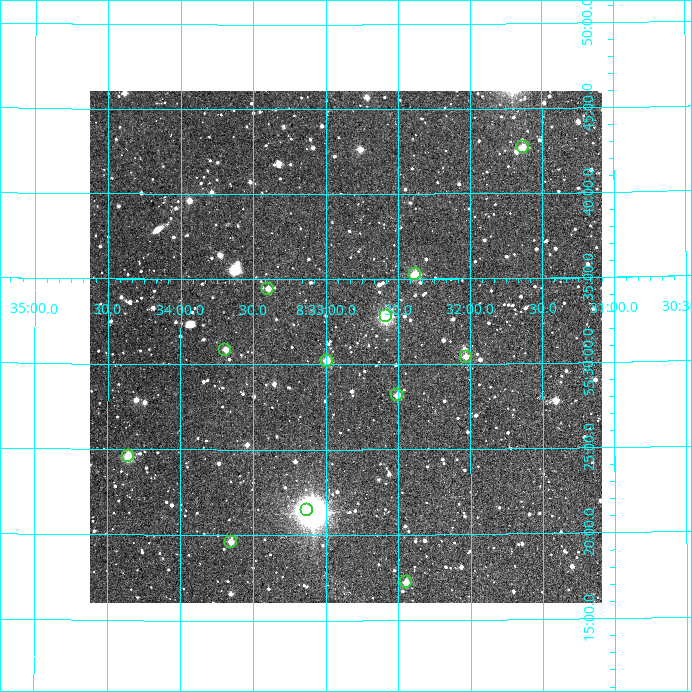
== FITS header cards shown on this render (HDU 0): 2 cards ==
NAXIS1  =                  512
NAXIS2  =                  512

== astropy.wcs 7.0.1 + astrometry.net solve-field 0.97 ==
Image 512 x 512 px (HDU 0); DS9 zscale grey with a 90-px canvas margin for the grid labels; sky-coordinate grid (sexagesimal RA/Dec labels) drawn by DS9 from the SOLVED WCS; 12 Tycho-2 reference stars matched to detected sources circled (green)
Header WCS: RA---TAN/DEC--TAN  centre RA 08:32:52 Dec +55:31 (128.22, +55.52 deg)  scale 3.52 arcsec/px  FOV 30.0' x 30.0'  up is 0 deg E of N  parity normal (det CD < 0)
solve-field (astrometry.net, Tycho-2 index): VERIFIED the header's WCS against the Tycho-2 star catalogue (verified at 2 index scales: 9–12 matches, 0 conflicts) and refined it, rather than solving blind
Solved WCS: RA---TAN-SIP/DEC--TAN-SIP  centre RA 08:32:52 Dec +55:31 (128.22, +55.52 deg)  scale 3.52 arcsec/px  FOV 30.0' x 30.0'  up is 0 deg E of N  parity normal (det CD < 0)
The solver's refit moves the header's centre by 0.39 arcsec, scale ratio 1.001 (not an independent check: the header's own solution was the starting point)
Tycho-2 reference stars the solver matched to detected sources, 12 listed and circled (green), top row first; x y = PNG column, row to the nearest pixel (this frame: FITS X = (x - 90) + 1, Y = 512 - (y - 91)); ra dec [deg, ICRS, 3 dp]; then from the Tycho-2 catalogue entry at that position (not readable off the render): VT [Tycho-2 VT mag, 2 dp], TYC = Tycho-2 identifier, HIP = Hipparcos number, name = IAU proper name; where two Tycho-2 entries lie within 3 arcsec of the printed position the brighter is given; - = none
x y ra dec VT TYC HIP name
523 147 127.908 +55.712 11.62 3800-820-1 - -
415 274 128.095 +55.588 10.85 3800-1166-1 - -
268 289 128.349 +55.574 12.20 3800-1190-1 - -
386 316 128.146 +55.547 10.36 3800-1287-1 - -
225 350 128.423 +55.514 12.13 3800-1206-1 - -
466 357 128.007 +55.506 11.94 3800-1063-1 - -
327 361 128.249 +55.504 11.55 3800-1067-1 - -
397 395 128.126 +55.470 11.57 3800-844-1 - -
128 456 128.590 +55.410 11.19 3800-795-1 - -
307 510 128.283 +55.358 9.56 3800-1921-1 41955 -
231 542 128.412 +55.327 12.04 3800-974-1 - -
406 582 128.112 +55.287 11.66 3800-1130-1 - -